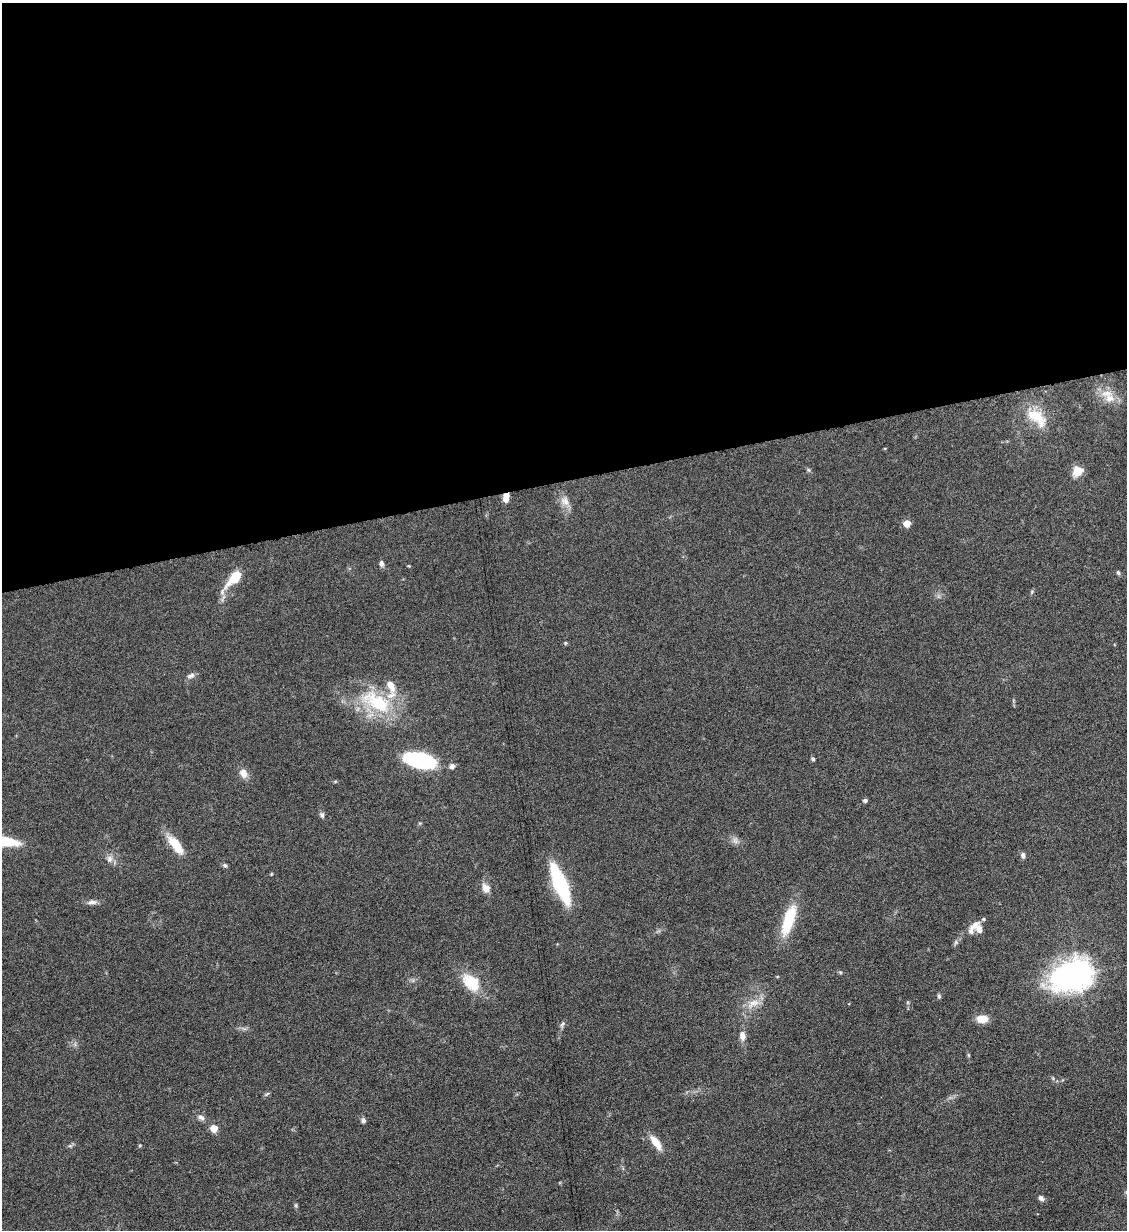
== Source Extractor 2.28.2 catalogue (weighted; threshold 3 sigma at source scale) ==
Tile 2 of 4 x 4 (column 2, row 1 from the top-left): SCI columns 1266-2390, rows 3693-4920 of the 4901 x 4928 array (HDU 1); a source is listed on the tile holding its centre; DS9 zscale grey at full resolution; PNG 1129 x 1232 px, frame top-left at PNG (2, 3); no overlay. Shown black and unused: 39% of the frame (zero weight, under 6 of 12 exposures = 1% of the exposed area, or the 3 px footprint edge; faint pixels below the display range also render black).
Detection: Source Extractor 2.28.2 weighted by HDU 2 'WHT'; one run over the whole footprint, this tile lists its part. Background 0.101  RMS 0.004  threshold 0.0162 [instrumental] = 3 sigma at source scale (4.09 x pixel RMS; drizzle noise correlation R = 1.36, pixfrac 0.8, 0.05/0.05 arcsec/px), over >= 5 px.
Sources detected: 48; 5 inside a brighter listed object's ellipse — not listed separately; the other 43 listed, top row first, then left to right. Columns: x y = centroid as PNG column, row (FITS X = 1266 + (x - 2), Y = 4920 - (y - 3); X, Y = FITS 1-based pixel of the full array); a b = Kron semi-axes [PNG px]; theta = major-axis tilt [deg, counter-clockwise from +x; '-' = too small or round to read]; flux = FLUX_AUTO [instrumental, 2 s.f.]
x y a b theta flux
1109 398 14 12 -28 4.3
1037 417 31 16 -39 9.7
809 470 6 4 -70 0.53
1077 471 12 10 44 4.7
506 497 9 5 82 3.8
565 501 14 11 -60 3.2
907 524 5 5 - 6.2
381 563 7 5 -83 1.2
1118 573 6 4 -62 0.59
235 577 23 9 47 9
565 643 5 4 - 0.4
191 676 11 6 26 1.4
376 702 51 24 -29 26
813 759 4 4 - 0.65
420 760 29 12 -13 42
452 766 7 6 - 1.2
243 773 12 9 -69 2.8
865 800 5 4 - 0.8
322 815 7 6 - 0.94
735 841 10 5 -63 1.4
176 845 26 10 -52 8
1023 855 7 5 -79 1.1
109 859 10 7 80 1.7
225 865 6 5 - 0.7
560 884 27 8 -68 52
486 888 11 9 -56 2.9
92 902 14 6 3 1.6
789 920 36 12 71 15
975 925 16 7 35 2.6
1078 974 18 12 19 300
471 982 26 17 -44 11
939 996 6 5 - 0.64
754 1003 18 10 21 4.2
982 1019 10 7 3 5.7
562 1024 10 5 52 0.89
742 1036 14 8 -88 2.2
968 1055 6 4 -71 0.42
201 1117 10 6 -26 1.3
363 1120 7 6 - 0.89
214 1128 5 5 - 8
656 1142 18 8 -56 5
1041 1198 7 6 - 1.3
296 1205 6 4 72 0.45
Overlapping masked pixels (flux is a lower limit): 1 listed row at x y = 506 497